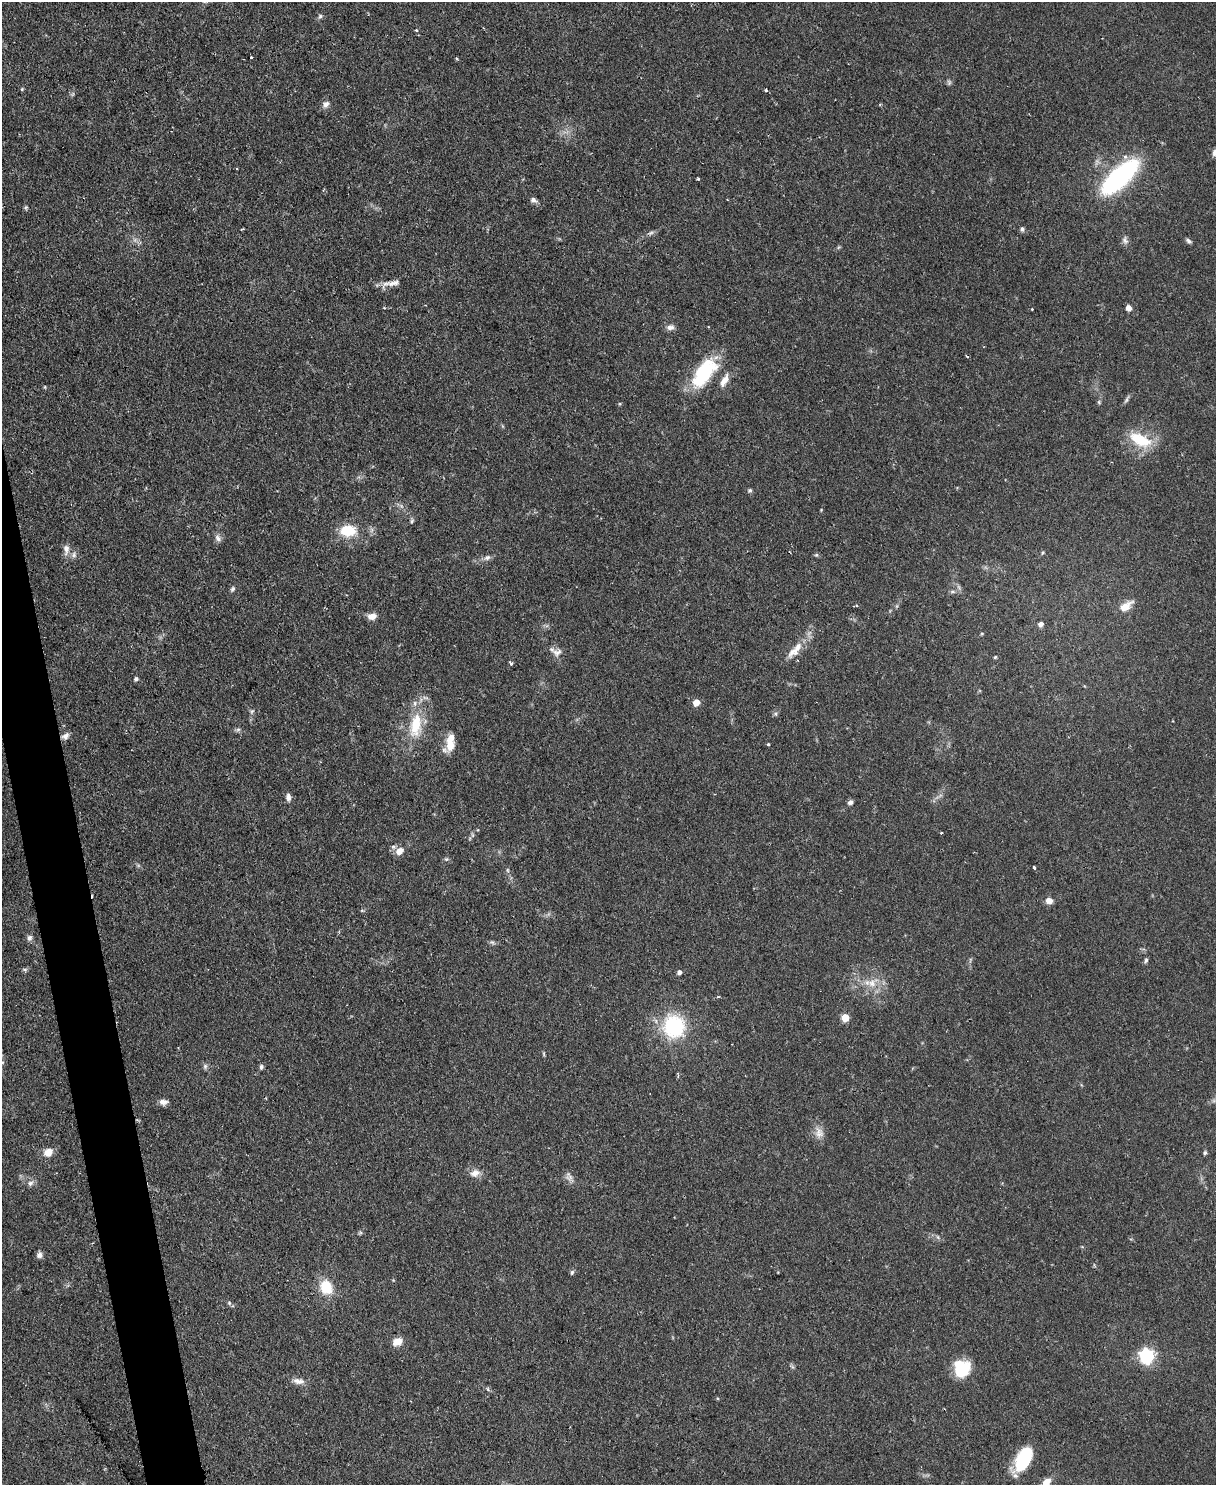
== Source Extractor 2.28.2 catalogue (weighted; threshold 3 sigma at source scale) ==
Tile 7 of 4 x 3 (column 3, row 2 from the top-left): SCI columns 2429-3642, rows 1620-3102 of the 4856 x 4838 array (HDU 1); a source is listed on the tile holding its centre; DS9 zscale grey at full resolution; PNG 1218 x 1487 px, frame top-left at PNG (2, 2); no overlay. Shown black and unused: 3% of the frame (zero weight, under 2 of 3 exposures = <1% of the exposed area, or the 3 px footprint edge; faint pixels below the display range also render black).
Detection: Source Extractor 2.28.2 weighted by HDU 2 'WHT'; one run over the whole footprint, this tile lists its part. Background 0.0859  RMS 0.006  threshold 0.0271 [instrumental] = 3 sigma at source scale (4.5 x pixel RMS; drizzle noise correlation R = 1.50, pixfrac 1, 0.05/0.05 arcsec/px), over >= 5 px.
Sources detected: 99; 1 too faint to see at this stretch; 1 inside a brighter object's white glare — not listed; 3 inside a brighter listed object's ellipse — not listed separately; the other 94 listed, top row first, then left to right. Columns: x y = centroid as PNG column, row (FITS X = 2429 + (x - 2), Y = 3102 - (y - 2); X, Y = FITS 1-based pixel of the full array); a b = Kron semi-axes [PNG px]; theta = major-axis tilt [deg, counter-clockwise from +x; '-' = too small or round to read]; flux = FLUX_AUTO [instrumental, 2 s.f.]
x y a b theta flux
320 16 7 5 73 1.3
417 30 3 3 - 1.6
251 57 3 3 - 1.3
949 82 7 6 - 1.3
22 89 5 4 - 0.7
766 90 3 3 - 0.93
326 104 10 7 54 2.7
1215 153 11 6 76 2.3
1120 177 32 13 43 120
698 179 3 3 - 0.91
533 200 8 6 -23 2.3
26 207 6 5 - 0.92
1022 229 7 6 - 1.4
651 233 8 5 20 1.5
1125 240 11 7 -68 2.4
1189 241 7 5 -32 1.5
394 283 20 8 16 4.9
384 308 5 3 - 0.58
1129 308 6 5 - 3.2
1032 309 3 3 - 0.88
670 327 10 7 11 2.8
704 373 41 19 54 38
724 380 18 8 61 5.6
45 387 5 3 - 0.56
1126 399 12 4 59 1.5
1099 402 6 5 - 0.82
1140 440 33 15 -26 21
750 490 6 5 - 1.1
412 521 6 4 49 1
348 530 22 15 -1 17
218 538 10 7 -48 2.5
66 549 16 8 -89 3.9
1042 552 6 4 56 0.84
816 555 5 5 - 0.86
487 558 9 6 35 2.2
233 589 8 5 58 1.2
952 592 8 4 -8 1.2
897 606 6 4 71 0.81
1125 606 17 9 35 7.5
372 616 9 7 10 4.8
1041 624 5 5 - 2.6
982 634 5 3 - 0.6
795 650 31 10 48 10
557 652 14 10 29 4.1
995 657 4 3 - 0.67
511 663 3 3 - 2.5
136 679 5 5 - 1.4
696 702 5 4 - 10
252 711 8 4 54 1
416 725 37 17 81 25
238 729 7 4 1 1.2
65 736 10 8 36 2.8
768 744 3 3 - 0.98
450 745 17 11 -85 9.6
288 797 10 6 -85 2.6
850 802 7 5 30 1.9
941 833 3 3 - 0.65
472 835 7 4 -89 1
399 851 9 7 46 5.7
1034 868 3 3 - 2.3
507 870 6 4 -89 0.87
1049 901 8 6 -16 4.2
362 910 6 4 -1 0.76
29 938 7 7 - 2.1
492 942 8 4 -30 1.3
1146 960 6 4 54 1.3
25 970 7 5 -17 1.1
679 972 5 5 - 2.2
872 983 19 11 34 9
718 997 5 3 - 0.59
845 1018 5 5 - 18
674 1026 22 20 -67 50
178 1048 2 2 - 0.42
544 1054 6 4 -89 0.74
205 1066 7 6 - 1.5
261 1067 6 5 - 1.3
163 1102 11 7 0 2.9
819 1133 16 11 -69 5.4
48 1152 8 7 - 8
1205 1152 6 5 - 1.1
475 1173 14 10 18 4.8
569 1177 14 9 -55 3.2
30 1183 8 7 - 2.4
360 1233 7 4 18 0.89
39 1255 7 7 - 2.5
572 1272 6 5 - 1.3
326 1287 16 13 -65 16
229 1303 5 5 - 0.95
397 1342 11 8 18 6.6
1146 1356 6 6 - 170
961 1371 18 14 46 24
298 1381 16 8 -6 4.2
1023 1459 28 13 60 33
1046 1482 13 8 45 6
Isophote crosses this tile's border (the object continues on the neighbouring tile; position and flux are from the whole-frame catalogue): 2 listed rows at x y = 1215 153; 1046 1482